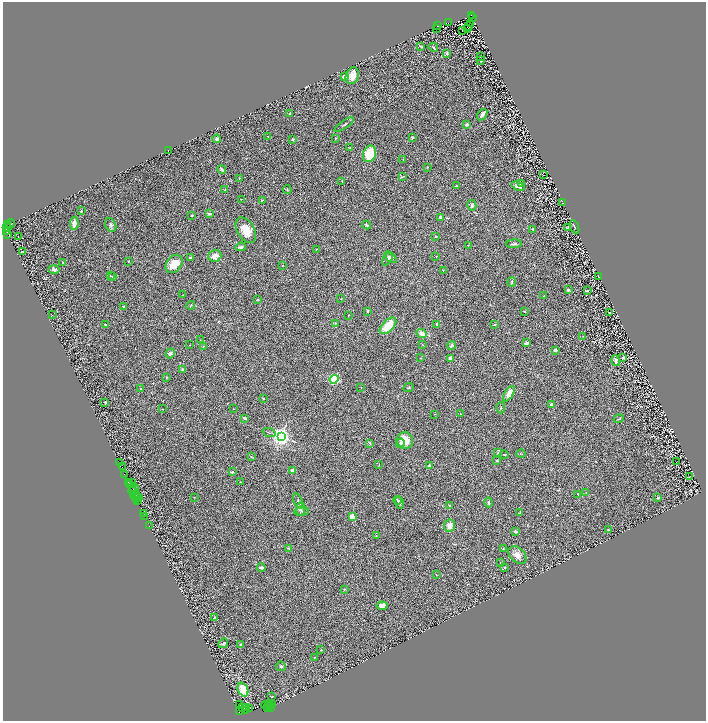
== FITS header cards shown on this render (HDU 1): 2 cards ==
NAXIS1  =                 1407
NAXIS2  =                 1438

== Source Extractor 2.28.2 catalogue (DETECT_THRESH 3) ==
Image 1407 x 1438 px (HDU 1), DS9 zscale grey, zoomed out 1/2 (1 PNG px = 2 x 2 image px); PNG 708 x 723 px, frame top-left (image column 2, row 1438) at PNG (3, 2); each listed source drawn as its Kron ellipse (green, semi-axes under 4 px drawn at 4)
Background 1.05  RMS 0.063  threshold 0.19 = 3 sigma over >= 5 px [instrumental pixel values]
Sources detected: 267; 57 cannot appear on this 1/2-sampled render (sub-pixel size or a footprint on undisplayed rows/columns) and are neither listed nor drawn; the other 210 listed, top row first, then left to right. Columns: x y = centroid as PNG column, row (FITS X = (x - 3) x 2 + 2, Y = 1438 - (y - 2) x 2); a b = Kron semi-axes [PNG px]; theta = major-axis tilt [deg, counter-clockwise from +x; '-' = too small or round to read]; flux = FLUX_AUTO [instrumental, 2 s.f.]
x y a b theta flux
471 15 3 2 - 610
472 18 2 1 - 190
448 23 3 2 - 850
471 24 2 1 - 29
438 26 2 1 - 300
469 27 3 1 - 5.3
437 28 2 1 - 2.1
468 29 2 1 - 2.4
462 31 3 1 - 2.5
421 46 4 2 - 12
433 47 5 4 - 19
447 53 4 4 - 26
481 57 2 1 - 3
481 61 2 1 - 3.7
344 76 4 3 - 44
352 76 9 6 71 110
290 114 3 2 - 12
482 115 6 3 54 40
344 125 11 2 33 18
467 125 3 2 - 27
268 136 4 2 - 10
412 137 4 4 - 17
335 138 2 2 - 11
217 139 4 4 - 21
292 139 2 2 - 42
350 148 2 2 - 8.5
168 150 2 1 - 3.8
370 154 8 6 68 300
403 159 3 2 - 5.2
427 167 2 2 - 6.3
222 169 4 2 - 16
543 174 2 1 - 2.7
402 177 4 2 - 8.6
239 178 2 2 - 9.7
342 181 3 2 - 6
521 184 3 2 - 7.4
456 186 2 2 - 9.7
518 186 7 4 -18 47
287 189 4 2 - 8.7
225 190 4 2 - 10
241 199 2 1 - 3.7
262 200 3 3 - 8.2
563 203 2 1 - 2.6
472 205 5 4 - 23
81 211 3 2 - 8.4
209 214 2 2 - 57
192 215 2 2 - 29
440 217 3 2 - 22
74 223 7 3 81 70
8 224 2 1 - 160
11 224 4 2 - 260
111 225 7 5 -63 30
367 225 4 3 - 19
7 227 4 2 - 1500
574 227 7 3 -68 20
568 228 3 2 - 8.9
533 229 2 2 - 17
246 230 14 8 -58 180
7 232 3 1 - 120
7 234 2 1 - 110
18 236 2 1 - 5.4
435 236 2 2 - 26
514 244 8 3 3 24
468 245 2 1 - 3.5
241 247 5 3 - 28
316 249 2 2 - 5.8
22 252 2 1 - 2.8
215 256 6 6 - 90
436 256 2 2 - 4.8
191 257 2 2 - 55
391 257 7 4 -41 29
387 259 7 3 59 25
128 261 2 2 - 21
63 262 4 3 - 13
174 264 10 7 52 180
283 266 2 2 - 4.6
54 269 6 4 0 26
443 270 2 2 - 4.3
110 276 4 2 - 10
598 276 2 1 - 3.4
112 277 4 3 - 10
512 282 5 3 - 11
568 290 3 2 - 26
587 290 3 2 - 7
183 295 2 1 - 4.6
544 295 3 2 - 6.7
341 299 2 1 - 5.3
258 300 3 2 - 7.5
191 305 4 3 - 12
123 306 2 2 - 10
367 311 2 2 - 14
524 311 2 2 - 6.5
610 313 2 1 - 7.3
52 315 2 1 - 2.5
348 316 3 2 - 4.3
335 323 2 2 - 6.2
437 324 3 3 - 28
106 325 4 3 - 13
495 325 3 3 - 10
388 326 10 5 45 260
422 333 5 4 - 71
583 336 2 1 - 2.8
200 340 2 1 - 3.3
526 343 4 2 - 32
190 345 2 1 - 4.5
422 345 4 2 - 5.8
452 345 4 3 - 28
203 346 3 2 - 7.6
555 350 3 3 - 34
170 353 5 4 - 24
623 357 3 3 - 18
421 358 3 2 - 4.4
451 358 2 2 - 210
616 361 5 3 - 37
183 370 4 3 - 15
167 377 3 3 - 8
334 379 4 3 - 1700
408 387 5 2 - 9.4
361 388 2 2 - 4.9
140 389 2 2 - 6.9
509 394 9 4 58 150
263 399 2 2 - 11
105 402 3 2 - 8.2
551 404 3 3 - 33
501 408 5 3 - 11
162 409 2 2 - 6.7
234 409 2 2 - 4.8
434 414 2 1 - 4.1
460 414 4 2 - 7.6
245 418 4 2 - 25
619 419 5 2 - 8.5
269 432 6 2 -19 10
281 437 4 4 - 8300
405 441 8 8 - 160
370 443 3 2 - 11
400 443 5 3 - 18
498 453 3 2 - 12
521 454 5 2 - 7.9
504 455 4 2 - 11
251 456 4 2 - 7
497 461 2 2 - 11
676 462 2 1 - 2.9
119 463 2 1 - 56
379 464 4 1 - 5.7
429 466 3 3 - 15
122 467 2 1 - 63
293 471 2 2 - 150
232 472 3 3 - 12
124 475 2 1 - 93
689 477 4 2 - 4.8
241 482 2 1 - 4.2
128 483 2 1 - 190
131 483 3 1 - 110
129 484 3 2 - 200
133 488 3 2 - 210
134 488 5 1 - 150
132 491 4 1 - 180
586 492 2 2 - 3.7
578 494 3 2 - 9.6
135 495 4 3 - 160
136 495 3 2 - 220
194 497 2 2 - 4.6
138 498 3 2 - 50
658 498 3 2 - 17
137 499 3 1 - 110
397 500 4 2 - 14
137 501 2 1 - 97
298 501 8 3 -72 20
489 502 5 3 - 16
399 503 6 3 -72 39
450 506 4 3 - 10
301 509 7 4 84 27
301 511 7 4 7 24
520 512 3 2 - 9.3
143 513 3 1 - 110
145 516 2 1 - 120
352 517 4 3 - 110
149 526 2 1 - 110
450 526 6 5 - 72
608 530 3 2 - 8.2
515 532 3 3 - 33
376 536 2 1 - 4.8
288 548 4 1 - 5.5
503 549 3 2 - 5.3
517 555 10 7 -45 77
500 563 2 2 - 5
261 567 4 3 - 41
504 568 2 2 - 20
436 575 2 1 - 4.7
344 589 2 2 - 16
382 606 5 4 - 63
214 617 3 2 - 5.2
223 643 5 3 - 16
240 644 4 2 - 8.3
321 650 2 2 - 8
314 657 2 2 - 5.9
281 666 5 5 - 23
243 690 7 5 -67 220
272 697 2 2 - 12
240 705 4 3 - 240
265 705 4 2 - 1100
269 705 2 2 - 170
273 705 4 1 - 84
243 707 3 2 - 540
268 707 3 1 - 66
271 707 3 1 - 150
246 708 2 2 - 770
249 709 2 1 - 61
246 710 2 1 - 31
239 712 2 1 - 170
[57 sub-pixel or undisplayed-footprint detections neither listed nor drawn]